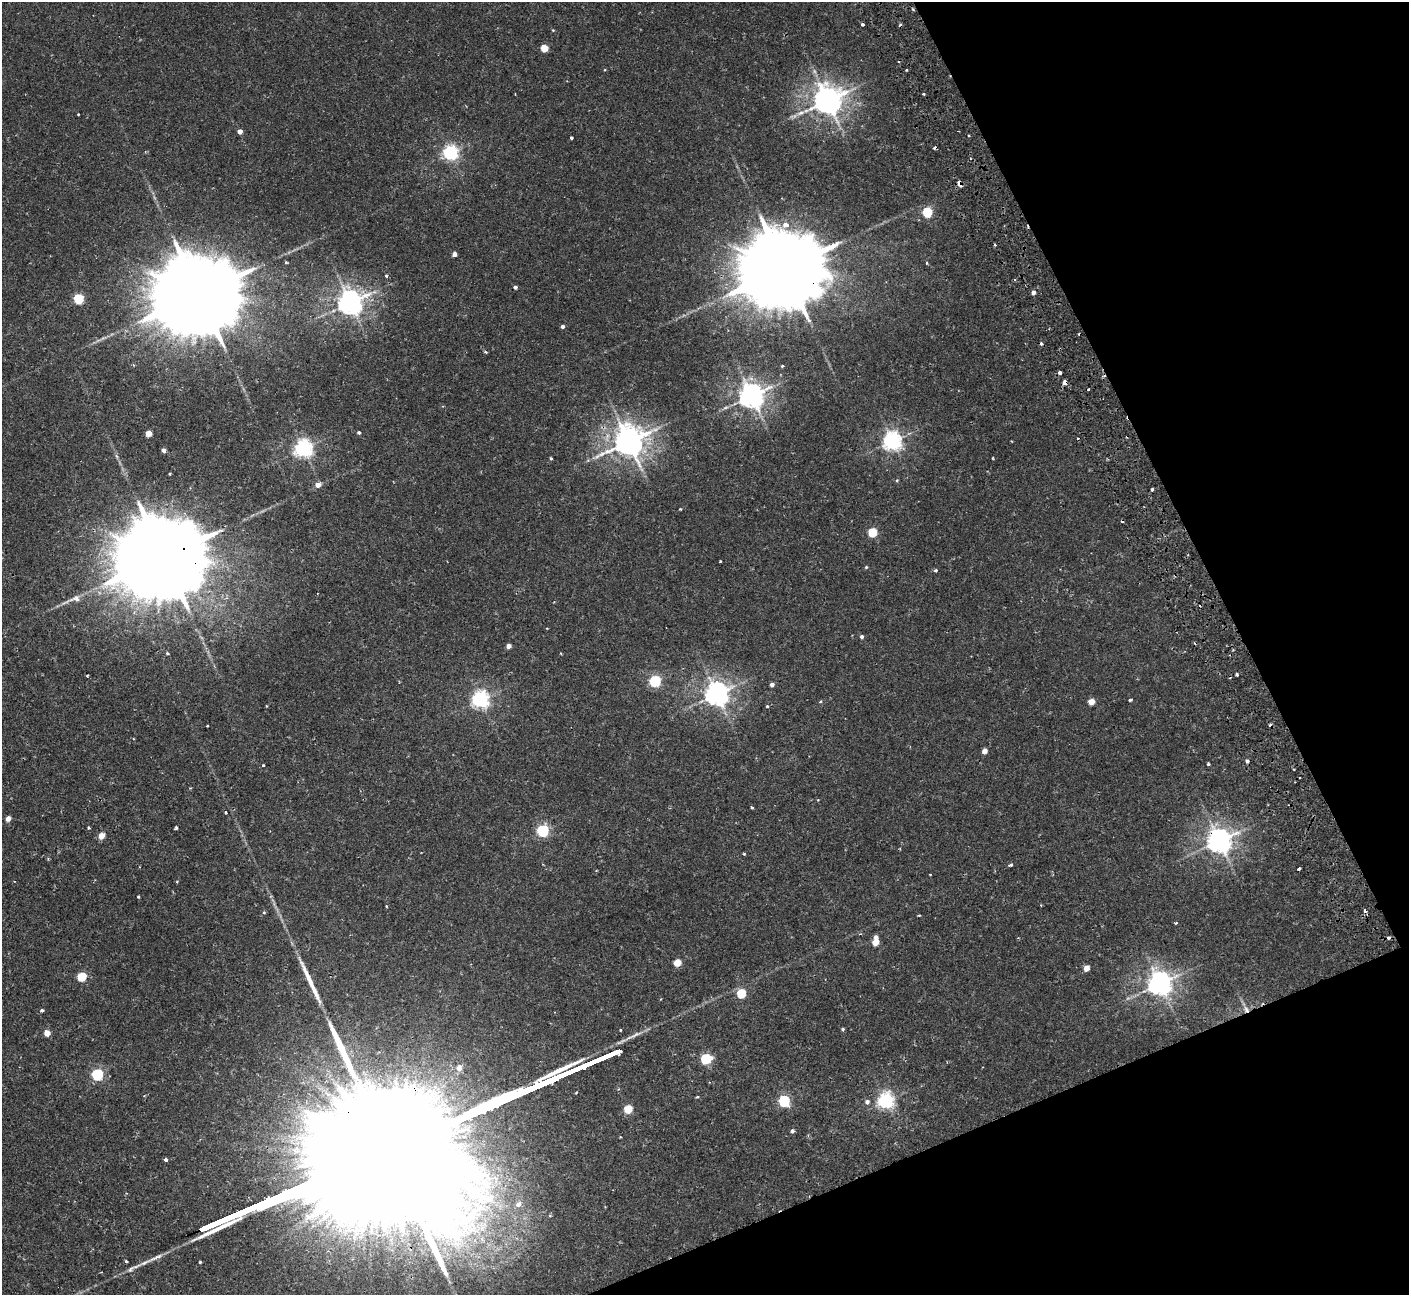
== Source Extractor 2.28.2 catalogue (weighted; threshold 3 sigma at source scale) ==
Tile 12 of 4 x 4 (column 4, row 3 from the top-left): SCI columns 4275-5681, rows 1481-2773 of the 5737 x 5675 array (HDU 1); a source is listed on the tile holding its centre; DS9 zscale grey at full resolution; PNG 1411 x 1297 px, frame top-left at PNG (2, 2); no overlay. Shown black and unused: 21% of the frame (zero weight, under 2 of 3 exposures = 3% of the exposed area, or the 3 px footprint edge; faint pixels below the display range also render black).
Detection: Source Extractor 2.28.2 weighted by HDU 2 'WHT'; one run over the whole footprint, this tile lists its part. Background 0.0324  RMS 0.0027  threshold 0.0123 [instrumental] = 3 sigma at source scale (4.5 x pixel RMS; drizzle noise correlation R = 1.50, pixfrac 1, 0.05/0.05 arcsec/px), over >= 5 px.
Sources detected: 120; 12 cosmic-ray / hot-pixel residue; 2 long thin detections or spike segments (spike, bleed or trail) — not listed; the other 106 listed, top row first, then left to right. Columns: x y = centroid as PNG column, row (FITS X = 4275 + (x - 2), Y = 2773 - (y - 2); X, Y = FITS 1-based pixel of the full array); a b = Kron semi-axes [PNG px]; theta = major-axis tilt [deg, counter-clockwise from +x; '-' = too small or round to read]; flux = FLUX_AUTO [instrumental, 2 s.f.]
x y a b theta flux
862 25 3 3 - 1.1
544 48 5 4 - 6.3
906 70 3 2 - 0.24
923 94 3 3 - 0.3
827 100 9 8 - 410
78 114 3 2 - 0.24
240 131 4 4 - 1.8
571 138 3 3 - 0.56
450 153 6 6 - 75
960 184 6 4 -60 3.7
927 212 5 5 - 19
786 225 7 6 - 2.1
995 245 3 3 - 0.32
454 254 4 4 - 1.4
926 263 4 3 - 0.3
783 269 33 18 20 5800
386 276 4 3 - 0.36
515 287 4 4 - 0.73
1033 292 4 4 - 1.2
200 293 39 18 22 6900
78 299 5 5 - 22
350 302 8 7 - 280
562 326 4 4 - 0.67
485 352 4 3 - 0.36
782 366 3 3 - 0.33
1060 373 4 3 - 2
1065 382 4 4 - 2
751 396 7 7 - 280
359 432 4 4 - 0.51
149 433 4 4 - 3.7
628 441 10 9 - 470
892 441 7 6 - 120
303 448 6 6 - 120
163 450 4 4 - 0.9
551 458 3 3 - 0.3
993 458 3 2 - 0.21
897 480 5 4 - 0.31
318 485 6 5 - 1.8
1152 489 3 3 - 0.59
680 509 3 2 - 0.35
872 532 5 5 - 13
163 557 38 19 21 7700
720 561 3 2 - 0.27
866 567 4 4 - 0.29
936 570 4 4 - 0.46
76 599 14 9 -2 1.9
547 628 3 2 - 0.2
862 637 5 5 - 0.59
508 646 4 4 - 1.7
167 653 3 2 - 0.36
87 675 3 2 - 0.27
1237 675 3 3 - 1.3
655 681 5 5 - 36
772 684 4 4 - 1.1
717 694 7 7 - 250
480 699 6 6 - 100
1130 700 3 3 - 0.79
820 701 5 4 - 0.34
1091 702 5 4 - 3.5
267 706 4 2 - 0.19
767 706 3 3 - 0.26
207 726 2 2 - 0.23
984 751 5 4 - 1.9
1208 764 3 3 - 0.41
263 765 3 3 - 0.55
752 807 3 3 - 0.48
225 813 3 3 - 0.87
8 819 4 4 - 1.9
89 828 3 3 - 0.3
176 828 4 3 - 0.75
543 830 5 5 - 41
101 836 5 4 - 3.9
1219 841 8 7 - 270
744 854 4 3 - 0.26
1011 865 4 3 - 0.82
177 882 4 3 - 0.22
138 896 3 2 - 0.3
386 906 4 2 - 0.19
264 912 4 4 - 0.29
1176 923 3 2 - 0.26
875 942 7 4 84 5.5
677 963 5 4 - 6.5
1086 968 5 4 - 3.1
82 977 5 5 - 14
1160 983 7 7 - 250
741 993 5 5 - 15
1246 1009 10 6 -67 1.2
42 1010 4 4 - 0.45
843 1029 4 4 - 0.3
621 1030 3 3 - 0.39
47 1033 5 4 - 3.2
706 1059 6 5 - 24
591 1063 22 3 23 1200
459 1068 7 6 - 2.4
97 1074 5 5 - 33
697 1097 4 3 - 0.29
784 1101 5 5 - 33
886 1101 6 6 - 91
867 1102 5 5 - 0.86
628 1109 5 5 - 9.7
793 1131 3 3 - 1
165 1160 3 3 - 1
518 1204 8 7 - 1.8
223 1220 29 3 24 1900
457 1244 14 6 -2 2.5
126 1261 3 3 - 0.44
Overlapping masked pixels (flux is a lower limit): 8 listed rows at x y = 960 184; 783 269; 1065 382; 628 441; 163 557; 1237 675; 1219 841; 1246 1009